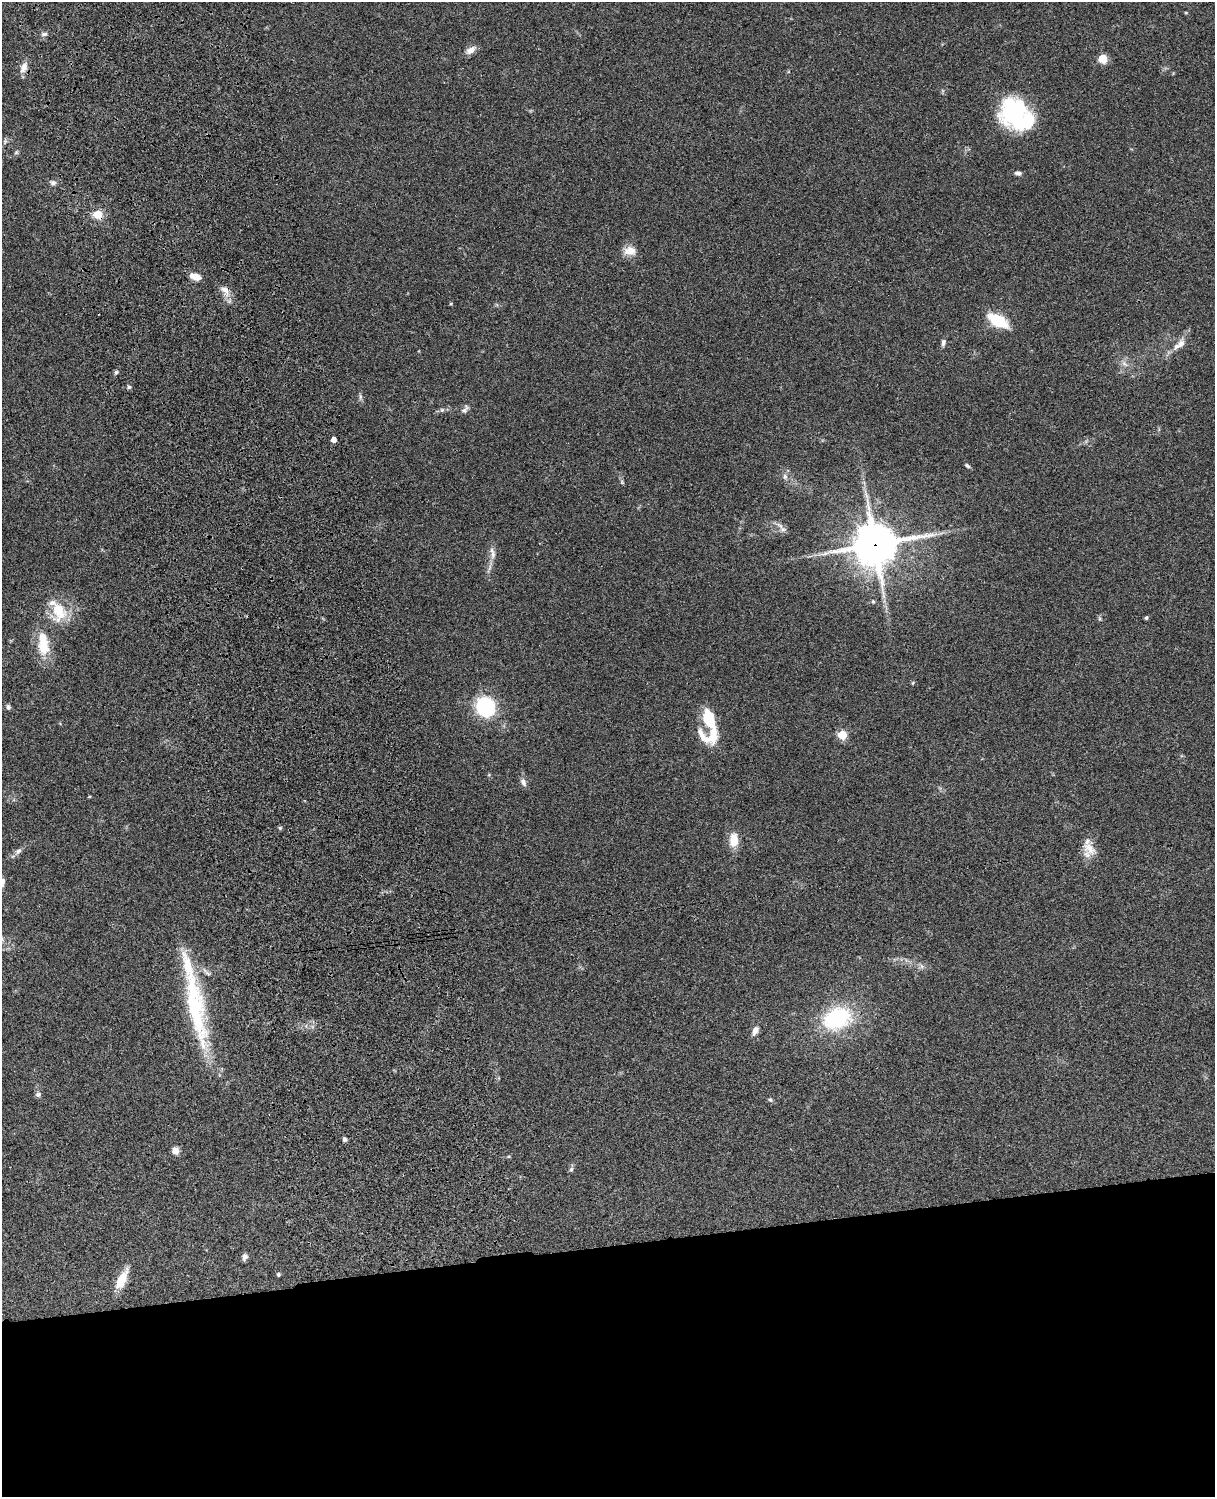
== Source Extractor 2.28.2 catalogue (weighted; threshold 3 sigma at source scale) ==
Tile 11 of 4 x 3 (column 3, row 3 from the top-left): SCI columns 2545-3757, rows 278-1772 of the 5088 x 4927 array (HDU 1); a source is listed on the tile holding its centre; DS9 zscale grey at full resolution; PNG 1217 x 1499 px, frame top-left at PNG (2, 2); no overlay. Shown black and unused: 17% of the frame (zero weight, under 3 of 4 exposures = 6% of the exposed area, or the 3 px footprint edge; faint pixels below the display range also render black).
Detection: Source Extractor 2.28.2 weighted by HDU 2 'WHT'; one run over the whole footprint, this tile lists its part. Background 0.0986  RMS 0.0064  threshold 0.0286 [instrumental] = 3 sigma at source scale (4.5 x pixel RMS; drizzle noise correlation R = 1.50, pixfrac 1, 0.05/0.05 arcsec/px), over >= 5 px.
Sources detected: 59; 3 inside a brighter listed object's ellipse — not listed separately; the other 56 listed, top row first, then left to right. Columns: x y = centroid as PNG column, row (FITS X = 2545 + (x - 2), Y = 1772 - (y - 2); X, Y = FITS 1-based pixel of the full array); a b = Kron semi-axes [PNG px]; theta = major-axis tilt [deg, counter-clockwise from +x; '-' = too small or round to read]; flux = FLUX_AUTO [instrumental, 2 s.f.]
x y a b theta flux
1186 13 5 3 - 0.54
44 34 7 5 16 1.6
471 50 13 8 34 4
1103 59 5 5 - 24
23 67 15 9 67 4.5
1016 114 39 27 -41 64
5 141 6 5 - 1.1
16 152 6 5 - 0.97
1018 173 7 5 -8 2.1
53 183 7 6 - 1.9
98 214 10 9 - 8.3
630 251 15 11 -2 6.7
195 277 12 7 -15 6.6
225 290 14 8 -40 4.7
998 320 26 12 -28 19
943 342 9 5 78 1.9
1181 344 13 9 65 4.1
1124 364 10 6 -45 2.5
116 372 6 5 - 1
129 387 5 5 - 1.1
360 397 9 4 -82 1.4
442 410 6 5 - 1.2
464 410 10 7 31 2.1
333 440 4 4 - 4.1
967 466 6 4 -34 1.2
785 476 7 6 - 1.8
783 529 10 6 -18 2.5
875 544 15 14 - 1900
493 555 12 7 88 3.4
873 602 5 4 - 0.76
59 611 25 16 -83 20
1146 618 4 4 - 1
43 644 32 13 -84 19
8 707 7 6 - 1.5
485 707 11 11 - 84
709 719 15 8 -74 28
842 735 5 5 - 23
710 736 30 21 -1 17
523 782 11 7 -63 2.8
280 828 5 5 - 0.82
734 840 19 11 88 8.5
1089 849 22 11 -46 7.9
18 851 9 7 32 2.1
2 882 9 5 81 2.5
922 966 7 4 -88 1.3
195 1006 97 19 -78 72
837 1018 21 15 23 65
755 1031 11 6 65 3.7
38 1094 7 6 - 1.8
770 1100 6 5 - 1.1
344 1139 6 5 - 1.3
175 1151 7 6 - 5.1
571 1169 7 5 67 1.3
245 1257 8 6 77 2.2
278 1274 4 4 - 1.2
121 1280 20 9 63 14
Overlapping masked pixels (flux is a lower limit): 2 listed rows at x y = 98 214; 875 544
Isophote crosses this tile's border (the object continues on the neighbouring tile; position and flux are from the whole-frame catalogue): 1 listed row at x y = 2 882